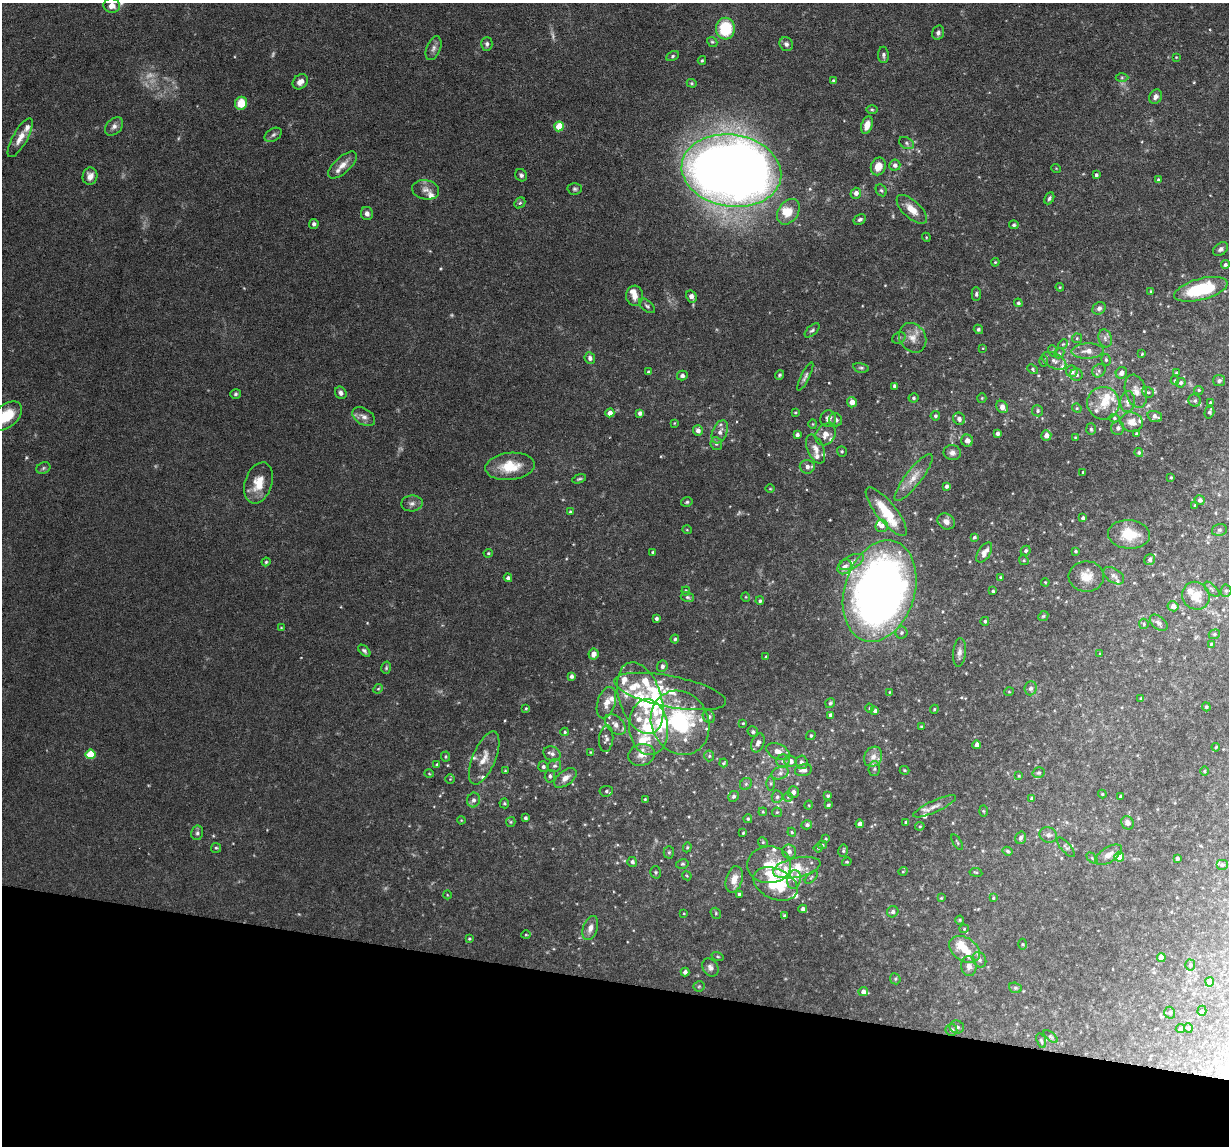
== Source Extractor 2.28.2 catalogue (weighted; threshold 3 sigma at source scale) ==
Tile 15 of 4 x 4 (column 3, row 4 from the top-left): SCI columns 2454-3680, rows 118-1261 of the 4906 x 4927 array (HDU 1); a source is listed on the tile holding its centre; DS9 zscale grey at full resolution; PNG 1231 x 1148 px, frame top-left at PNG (2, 3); each listed source drawn as its Kron ellipse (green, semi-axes under 4 px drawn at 4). Shown black and unused: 14% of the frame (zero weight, under 3 of 6 exposures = <1% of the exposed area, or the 3 px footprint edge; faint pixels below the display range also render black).
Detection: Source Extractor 2.28.2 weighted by HDU 2 'WHT'; one run over the whole footprint, this tile lists its part. Background 0.0968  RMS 0.0042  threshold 0.0172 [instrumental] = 3 sigma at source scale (4.09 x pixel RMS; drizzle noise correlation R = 1.36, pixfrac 0.8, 0.05/0.05 arcsec/px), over >= 5 px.
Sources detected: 411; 6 too faint to see at this stretch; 2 inside a brighter object's white glare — neither listed nor drawn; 46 inside a brighter listed object's ellipse — not listed separately; the other 357 listed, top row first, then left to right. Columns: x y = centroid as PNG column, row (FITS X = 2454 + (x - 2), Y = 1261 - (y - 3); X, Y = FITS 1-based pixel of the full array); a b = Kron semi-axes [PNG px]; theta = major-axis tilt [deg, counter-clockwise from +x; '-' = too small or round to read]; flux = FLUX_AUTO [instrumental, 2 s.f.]
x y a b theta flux
112 6 8 7 - 2.8
725 29 11 9 87 18
938 33 7 6 - 1.3
712 42 5 4 - 0.57
487 44 7 5 87 1.1
786 44 7 6 - 1.4
433 48 12 7 68 1.7
883 55 8 5 -89 0.96
673 56 7 4 28 0.7
1176 57 4 3 - 0.29
702 60 4 3 - 0.52
1122 77 6 4 0 0.67
833 81 3 3 - 0.62
300 82 8 6 42 2.4
692 83 5 4 - 0.5
1156 97 7 6 - 1.6
241 103 6 6 - 7.6
872 110 6 4 -2 0.58
867 125 9 5 71 3.2
114 126 10 7 46 1.8
559 126 5 4 - 9.8
273 135 9 6 31 1.2
20 138 22 7 60 4.1
906 143 8 5 -29 1.1
343 165 18 8 42 3.9
895 165 5 5 - 1.5
878 166 9 7 68 4.8
1056 168 5 3 - 0.29
731 171 50 36 -9 620
521 175 6 5 - 0.98
1096 175 4 3 - 0.75
90 176 9 7 78 2.5
1158 180 4 3 - 0.56
575 189 7 5 3 0.86
426 190 13 9 -11 2.7
881 190 6 5 - 0.73
856 193 5 5 - 1.8
1049 198 6 4 62 0.8
520 203 6 5 - 0.69
912 209 19 8 -43 5
788 212 14 10 54 6.3
367 214 6 6 - 1.6
860 219 6 5 - 0.99
314 224 5 4 - 1.1
1014 225 4 4 - 0.74
926 237 4 3 - 0.39
1221 249 8 6 39 1.2
995 262 4 3 - 0.41
1225 265 4 4 - 0.79
1060 287 4 4 - 0.43
1201 289 27 10 15 25
1151 291 3 3 - 0.39
976 294 7 4 89 0.83
635 296 10 8 -88 3.1
691 296 6 5 - 2.1
1018 303 4 4 - 0.78
647 306 9 5 -39 0.95
1099 308 7 6 - 1.3
978 329 5 4 - 0.62
812 330 9 5 42 0.89
899 338 7 5 22 0.87
913 338 15 13 -57 4.7
1077 338 5 4 - 0.52
1105 338 9 6 -74 1.4
1063 344 5 4 - 0.51
983 348 3 3 - 0.29
1053 351 6 4 -72 0.49
1088 351 16 7 2 3.5
1059 353 5 5 - 0.62
1142 354 3 2 - 0.34
590 358 6 5 - 1.3
1106 360 6 4 -77 0.68
1044 361 5 3 - 0.47
1054 361 13 7 -28 2.7
861 368 8 4 -12 0.78
1032 369 5 4 - 0.64
1072 371 6 5 - 2.3
1099 371 7 6 - 1
648 372 3 3 - 0.52
1121 373 6 5 - 2.1
1176 373 4 4 - 0.37
682 375 5 5 - 1.5
780 375 5 3 - 0.57
1076 375 6 6 - 1.2
805 377 16 4 64 1.3
1175 381 4 3 - 0.48
1219 381 6 5 - 1.1
1181 383 5 4 - 0.89
894 386 4 3 - 0.96
1199 390 5 4 - 0.51
1136 391 17 10 -73 3.7
1148 392 6 5 - 0.65
341 393 6 5 - 1.3
236 394 5 5 - 0.73
913 398 5 4 - 0.66
982 398 5 4 - 0.46
1195 401 6 6 - 0.98
852 402 5 5 - 3.2
1128 402 10 7 86 2.2
1103 403 16 16 - 7.4
1210 403 3 3 - 0.5
1002 407 7 5 -49 2.8
1077 408 5 4 - 0.5
1038 411 5 5 - 0.9
1209 412 6 5 - 1
610 413 4 4 - 2.6
640 413 4 4 - 1.4
795 413 4 4 - 0.45
6 416 18 11 40 10
935 416 5 4 - 0.76
1155 416 7 5 -20 1.7
364 417 12 8 -32 2.3
1114 418 5 4 - 0.62
828 419 8 8 - 1.8
959 419 6 5 - 1.5
836 420 6 6 - 1.5
1132 422 11 9 -16 3.9
674 423 3 3 - 0.33
813 424 4 4 - 0.39
1118 428 7 6 - 1.4
1091 429 6 5 - 0.71
698 431 5 5 - 1.9
720 432 12 7 67 2.5
997 433 4 3 - 1.2
825 434 11 9 54 3.4
1136 434 3 3 - 0.54
797 435 4 4 - 1.2
1046 435 5 5 - 2.5
1075 437 3 2 - 0.28
967 441 6 6 - 1.9
716 444 6 5 - 1.1
816 449 15 8 -66 2.9
842 451 5 5 - 0.6
1139 452 4 4 - 0.75
952 453 8 7 - 1.6
510 466 25 13 6 11
807 467 7 6 - 1.8
43 468 7 5 24 0.85
1083 472 3 3 - 0.39
914 477 29 8 52 5.5
1171 477 3 3 - 0.53
579 479 7 3 18 0.64
258 483 21 13 71 8.8
946 486 4 4 - 1.2
770 489 5 3 - 0.34
1200 500 5 5 - 1.3
687 502 6 4 17 0.67
412 503 11 8 6 1.8
1195 505 4 4 - 0.49
570 512 3 3 - 0.45
886 512 30 9 -51 15
1083 518 4 3 - 0.97
946 521 9 7 -32 2.2
882 526 6 6 - 2.1
687 530 5 3 - 0.35
1219 530 7 5 15 0.86
1129 534 21 14 -4 11
974 537 4 3 - 0.57
1026 551 5 4 - 0.84
1076 551 4 4 - 0.64
984 552 11 6 57 3.2
488 553 5 4 - 0.51
653 553 3 3 - 0.95
1024 560 5 4 - 0.54
1150 560 6 5 - 1.2
266 562 4 4 - 0.56
852 562 13 6 25 2.3
845 567 8 6 47 2.6
1114 576 11 7 -34 1.7
1001 577 4 4 - 0.61
1086 577 18 15 2 6
508 578 4 4 - 1.1
1045 582 4 3 - 0.35
1212 589 9 5 -45 0.95
686 591 4 4 - 0.43
880 591 52 35 73 310
993 591 3 3 - 0.62
1226 591 6 5 - 0.8
1196 596 14 13 - 6.9
687 597 7 5 -15 0.71
746 597 4 4 - 0.44
760 601 4 4 - 0.71
1173 606 5 5 - 2.6
1043 616 5 4 - 0.55
656 618 3 3 - 0.86
985 621 4 4 - 0.69
1159 623 10 6 -40 1.4
1144 624 5 4 - 0.56
281 628 4 2 - 0.3
901 633 6 6 - 0.85
1214 634 6 4 21 0.62
675 639 4 4 - 0.65
1211 644 4 4 - 0.42
364 651 7 4 -45 0.94
959 652 14 6 84 2
593 654 5 5 - 2.7
1100 654 3 3 - 0.33
766 657 3 2 - 0.45
662 666 6 5 - 1.4
386 668 6 4 76 0.6
571 676 4 4 - 1.4
1031 688 7 6 - 1.3
378 689 5 4 - 0.54
670 691 57 15 -11 17
890 692 3 3 - 0.33
1009 692 5 3 - 0.36
640 698 37 21 -71 20
1141 698 4 3 - 0.32
606 703 16 9 73 3.9
830 703 5 4 - 0.68
1206 707 4 4 - 0.5
526 708 4 3 - 0.42
869 708 4 3 - 0.35
934 709 4 4 - 0.45
875 711 4 4 - 1.1
830 715 4 3 - 0.78
709 716 7 5 -56 0.98
680 723 33 28 -65 44
743 723 3 3 - 0.34
615 725 12 8 -46 3.2
649 727 28 19 -84 26
921 727 4 3 - 0.47
565 732 4 3 - 0.5
753 732 5 5 - 0.98
811 735 5 4 - 0.65
606 739 13 7 85 1.8
758 743 10 6 70 1.7
977 745 4 4 - 2.6
1216 747 4 3 - 0.43
590 752 4 2 - 0.29
778 752 12 7 -23 3
90 754 5 5 - 14
552 754 9 7 -27 1.7
641 755 13 10 17 4.4
709 756 5 5 - 0.55
445 757 5 4 - 0.56
873 757 10 8 61 3.2
484 758 28 11 67 6.2
783 761 6 6 - 1.1
790 761 6 5 - 2.4
801 762 7 6 - 1.3
723 763 4 3 - 0.44
437 765 4 4 - 0.78
554 766 7 6 - 1
543 767 5 5 - 0.96
874 769 7 6 - 1.1
803 770 8 6 13 2.5
904 770 5 4 - 0.51
505 771 3 2 - 0.28
1204 771 5 3 - 0.36
780 773 9 6 20 1.6
1039 773 6 5 - 0.63
429 774 5 3 - 0.41
550 776 6 5 - 0.95
1019 776 4 3 - 0.36
565 778 13 7 37 2.8
450 779 4 4 - 0.46
771 783 7 3 -90 0.6
746 784 6 5 - 0.83
606 791 7 5 5 0.88
793 792 5 5 - 1.7
1102 794 4 4 - 0.38
733 796 6 5 - 0.97
828 796 4 4 - 0.69
1120 796 3 2 - 0.41
777 797 6 5 - 1
788 797 5 5 - 0.62
1032 798 4 4 - 0.9
645 799 3 2 - 0.37
473 800 7 6 - 1.6
504 803 5 5 - 0.53
809 805 5 3 - 0.33
828 805 3 3 - 0.64
935 806 23 6 25 2.8
983 811 5 3 - 0.44
763 812 4 3 - 0.37
777 812 5 4 - 0.48
525 818 3 3 - 0.83
748 819 4 4 - 0.57
461 820 4 3 - 0.33
511 822 5 4 - 0.49
906 822 3 3 - 0.52
1127 823 7 6 - 1.9
860 824 4 4 - 2.5
807 825 5 4 - 1
920 826 4 4 - 0.51
792 832 4 4 - 0.5
197 833 7 6 - 1.1
743 833 3 3 - 0.43
1048 835 9 7 -21 1.8
1021 838 6 5 - 1.1
826 839 4 3 - 0.45
763 842 5 4 - 0.55
957 842 9 3 -59 0.45
822 845 4 4 - 0.45
687 847 5 4 - 0.52
1066 847 12 5 -48 1.1
216 848 5 5 - 0.6
818 848 4 4 - 0.53
789 851 7 7 - 1.9
843 851 6 5 - 0.8
1007 851 5 4 - 0.65
669 852 6 5 - 0.76
1108 855 15 7 33 3
1119 857 5 5 - 8.6
1092 858 6 4 -45 0.59
1177 859 3 3 - 0.9
632 862 5 4 - 1.2
847 862 5 3 - 0.43
682 864 6 4 13 0.65
769 865 22 18 1 11
1222 865 6 5 - 0.69
797 868 24 10 12 10
903 871 4 3 - 0.37
656 872 6 5 - 0.7
976 872 6 3 -8 0.46
687 876 5 3 - 0.41
811 877 8 3 45 0.57
734 879 13 8 74 4.6
794 880 9 6 78 1.9
775 884 23 15 -24 19
739 894 4 3 - 0.7
447 895 4 3 - 0.29
941 898 4 4 - 0.38
993 898 4 4 - 0.47
803 909 4 4 - 1.5
893 912 6 5 - 1.1
684 913 3 2 - 0.32
716 913 6 5 - 0.59
784 916 4 3 - 0.53
960 920 4 4 - 0.45
590 928 12 7 71 2.5
964 929 4 4 - 0.42
526 935 5 3 - 0.43
469 939 4 3 - 0.44
1022 944 5 3 - 0.45
964 949 17 11 -33 6.5
717 957 6 3 -19 0.44
1161 958 4 4 - 4
979 960 8 6 -60 1.3
1190 965 5 5 - 0.87
969 966 10 7 -84 2.1
710 967 10 7 -56 1.8
685 972 4 4 - 1.6
895 979 6 5 - 0.62
1210 982 4 4 - 4.7
699 986 5 5 - 0.58
1015 988 6 5 - 0.74
863 992 4 4 - 1.9
1202 1011 5 4 - 0.6
1170 1013 6 5 - 0.68
957 1027 7 6 - 1.1
1188 1028 5 4 - 0.43
1180 1029 5 4 - 0.61
951 1030 6 6 - 1.1
1051 1036 8 4 -39 0.69
1041 1041 7 4 -71 0.76
Isophote crosses this tile's border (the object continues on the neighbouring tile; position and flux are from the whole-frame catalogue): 1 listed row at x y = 6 416